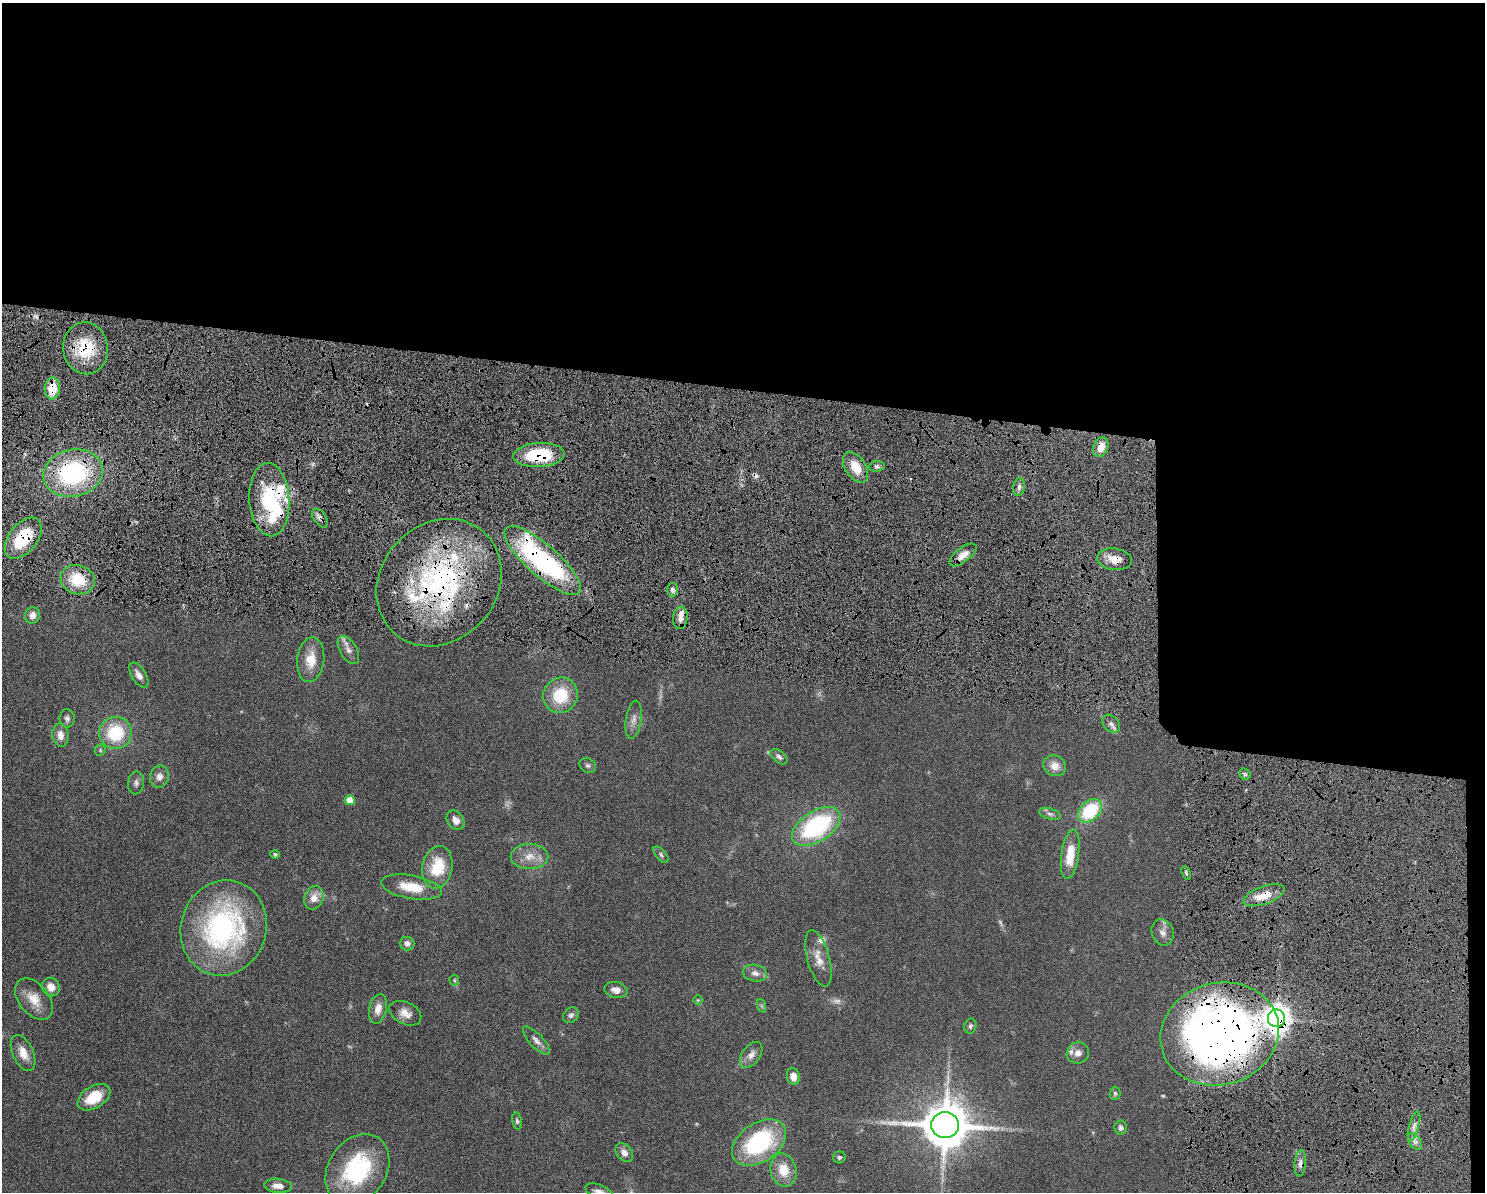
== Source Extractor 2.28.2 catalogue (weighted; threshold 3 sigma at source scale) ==
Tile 3 of 3 x 4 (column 3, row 1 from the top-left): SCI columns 3104-4586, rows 3583-4772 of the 4818 x 4785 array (HDU 1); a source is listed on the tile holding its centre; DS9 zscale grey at full resolution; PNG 1487 x 1194 px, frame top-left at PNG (2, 3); each listed source drawn as its Kron ellipse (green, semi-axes under 4 px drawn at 4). Shown black and unused: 39% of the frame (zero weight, under 6 of 12 exposures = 3% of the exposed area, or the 3 px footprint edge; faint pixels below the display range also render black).
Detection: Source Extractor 2.28.2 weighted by HDU 2 'WHT'; one run over the whole footprint, this tile lists its part. Background 0.0865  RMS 0.0047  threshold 0.0191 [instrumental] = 3 sigma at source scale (4.09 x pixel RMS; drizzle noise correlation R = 1.36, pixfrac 0.8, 0.05/0.05 arcsec/px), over >= 5 px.
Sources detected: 105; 7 too faint to see at this stretch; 2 inside a brighter object's white glare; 3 cosmic-ray / hot-pixel residue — neither listed nor drawn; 7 inside a brighter listed object's ellipse — not listed separately; the other 86 listed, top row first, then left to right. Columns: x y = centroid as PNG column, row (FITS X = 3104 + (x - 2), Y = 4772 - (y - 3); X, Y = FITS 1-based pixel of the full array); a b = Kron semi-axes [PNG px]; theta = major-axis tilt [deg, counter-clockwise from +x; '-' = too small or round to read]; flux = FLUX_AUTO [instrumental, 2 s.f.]
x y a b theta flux
85 348 26 22 -82 19
52 388 11 7 85 10
1101 447 10 7 68 5.1
539 455 26 12 3 23
877 466 8 5 6 1.1
856 467 17 10 -57 7.9
73 473 30 23 12 55
1019 487 9 5 80 1.5
269 500 37 20 -87 30
320 518 10 6 -54 1.8
23 538 24 14 52 20
963 555 16 7 37 4.2
1115 559 17 10 -7 5.7
543 560 49 16 -41 85
78 580 17 14 -18 15
439 583 68 58 49 110
673 590 6 5 - 1.4
32 615 8 7 - 2.9
680 618 11 7 83 3
348 650 15 8 -59 2.9
311 660 22 13 84 7.8
139 675 14 7 -58 2.5
560 695 18 17 - 16
67 718 9 7 -82 1.5
634 720 19 8 81 3.1
1111 724 10 7 -48 1.8
116 733 16 16 - 21
60 735 12 8 -83 3.3
100 750 6 5 - 0.64
779 757 10 6 -40 1.4
588 765 9 7 -27 1.1
1055 766 12 10 -24 4.2
1245 774 6 5 - 0.85
159 777 11 9 77 3
136 783 11 8 82 1.7
350 800 5 5 - 6.4
1090 811 14 9 43 24
1050 814 11 5 -16 1.3
456 820 10 8 -54 2.7
816 826 27 15 33 55
275 854 4 4 - 0.84
1070 854 25 9 82 10
661 855 10 5 -49 0.92
529 857 19 12 1 5.9
437 867 21 15 79 15
1186 873 7 3 -69 0.63
411 887 31 11 -10 11
1264 895 21 9 19 8.3
314 898 12 9 69 4.6
224 928 48 42 72 87
1163 932 13 10 -70 2.9
407 943 7 7 - 1.8
818 958 29 11 -75 5.4
755 973 12 8 -10 2.5
454 980 5 5 - 0.57
51 987 9 8 - 3.9
616 990 11 8 -12 3.1
34 999 24 15 -51 7.7
698 1000 5 4 - 0.41
762 1006 7 4 -70 0.61
378 1009 15 8 79 4.2
405 1013 17 11 -26 3.9
571 1015 9 7 42 1.3
1276 1018 9 8 - 560
970 1026 7 6 - 0.9
1220 1034 60 51 15 380
536 1040 18 7 -47 2.5
23 1053 19 10 -66 6
1078 1053 11 10 - 2.5
751 1055 14 9 55 2.8
793 1076 8 6 -78 3.9
1115 1093 7 5 89 0.87
94 1097 18 11 32 11
517 1121 8 4 -79 0.85
945 1125 14 13 - 1900
1414 1126 15 5 74 2.2
1121 1128 7 6 - 1.5
1415 1142 9 6 -54 1.8
759 1143 30 19 34 46
624 1153 10 7 -49 2.5
839 1157 6 6 - 0.98
1300 1163 13 5 85 2.1
357 1169 38 29 56 42
783 1170 17 13 -77 8.8
278 1186 14 7 -6 3.1
599 1192 14 7 -22 2.6
Overlapping masked pixels (flux is a lower limit): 17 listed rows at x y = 85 348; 52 388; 1101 447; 539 455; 856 467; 73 473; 269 500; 320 518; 23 538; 963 555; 1115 559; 543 560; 78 580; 439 583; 1264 895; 1276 1018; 1220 1034
Isophote crosses this tile's border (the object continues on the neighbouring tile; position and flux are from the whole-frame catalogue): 1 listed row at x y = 599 1192